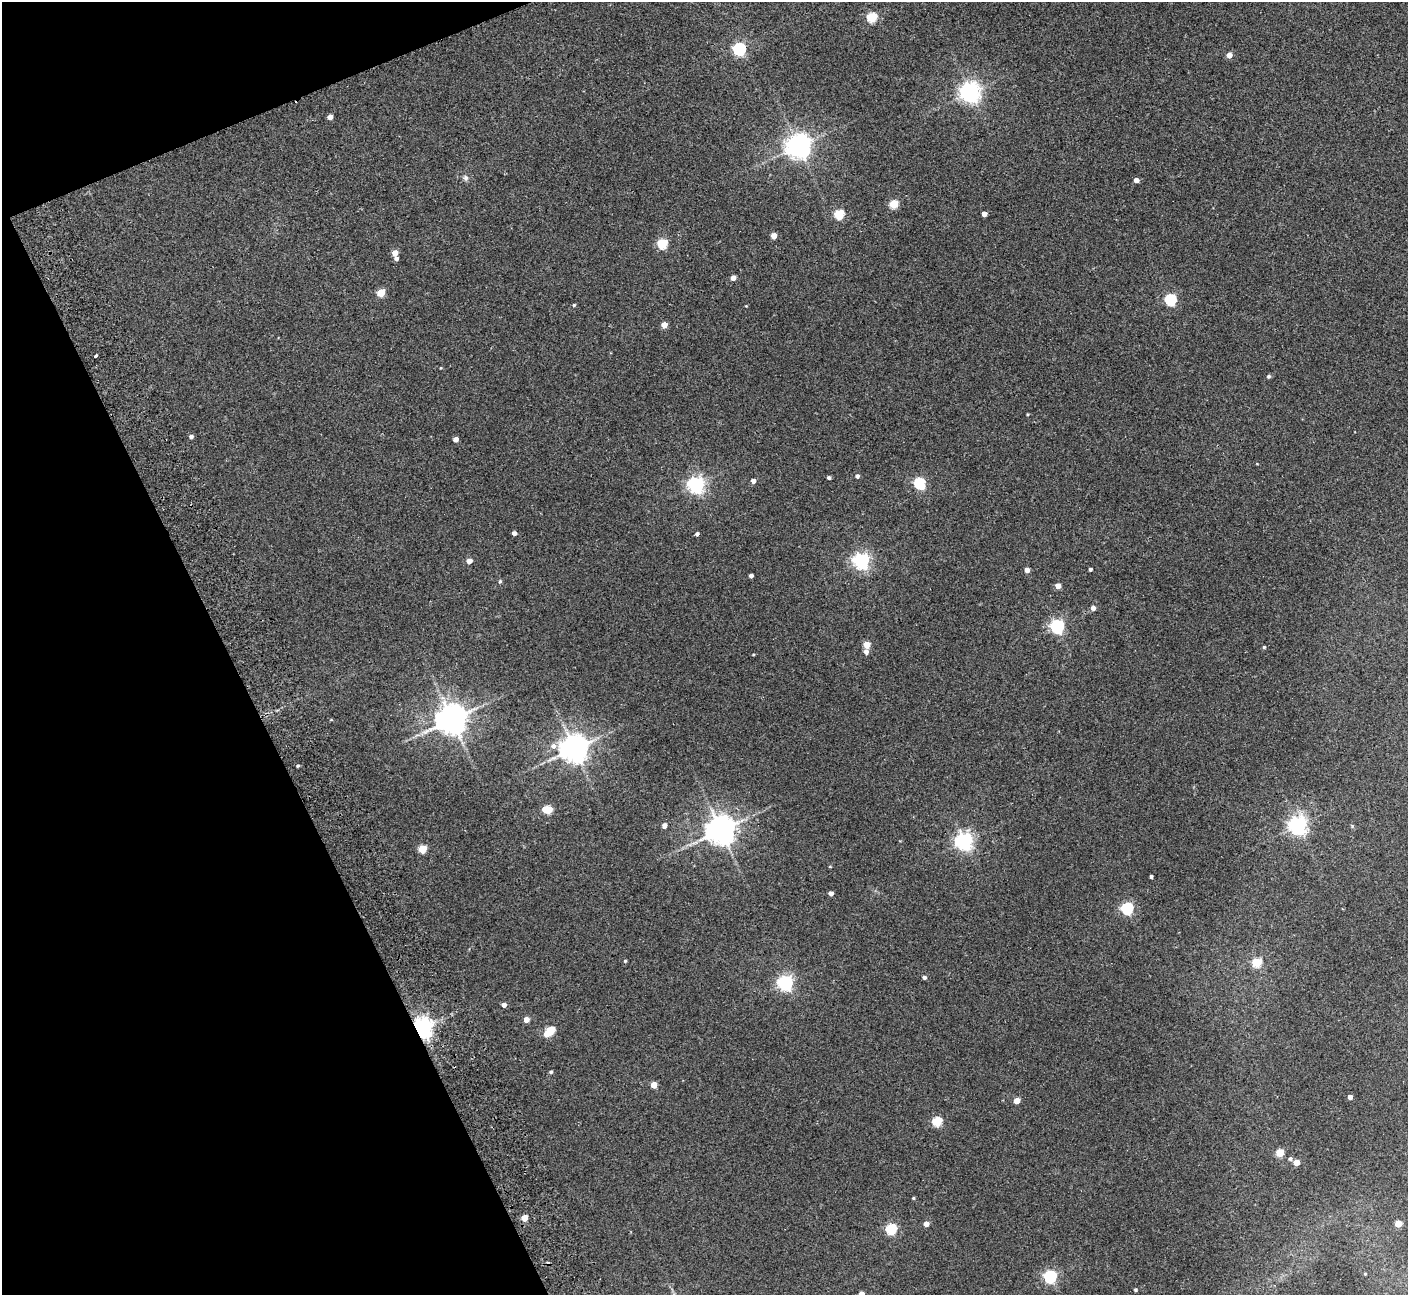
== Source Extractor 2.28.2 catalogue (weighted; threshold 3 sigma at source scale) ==
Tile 5 of 4 x 4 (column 1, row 2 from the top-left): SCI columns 55-1460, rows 2773-4065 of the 5736 x 5674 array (HDU 1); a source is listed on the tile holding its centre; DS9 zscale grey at full resolution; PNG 1410 x 1297 px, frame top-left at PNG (2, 2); no overlay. Shown black and unused: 20% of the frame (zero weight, under 2 of 3 exposures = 3% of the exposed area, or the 3 px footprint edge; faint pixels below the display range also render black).
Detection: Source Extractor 2.28.2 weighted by HDU 2 'WHT'; one run over the whole footprint, this tile lists its part. Background 0.119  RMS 0.01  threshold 0.0465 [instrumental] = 3 sigma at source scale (4.5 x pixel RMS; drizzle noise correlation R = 1.50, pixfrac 1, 0.05/0.05 arcsec/px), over >= 5 px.
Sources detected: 85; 1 cosmic-ray / hot-pixel residue — not listed; the other 84 listed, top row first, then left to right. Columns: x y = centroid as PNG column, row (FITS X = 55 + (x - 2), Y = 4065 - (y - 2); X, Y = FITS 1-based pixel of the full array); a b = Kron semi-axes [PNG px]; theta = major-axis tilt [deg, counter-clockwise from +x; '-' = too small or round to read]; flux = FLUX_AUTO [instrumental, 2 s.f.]
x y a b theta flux
872 17 5 5 - 68
739 49 5 5 - 170
1229 55 4 4 - 9.6
970 92 7 7 - 630
330 117 4 4 - 7.6
798 146 7 7 - 1000
466 178 8 6 -65 2.7
1136 180 4 4 - 5.6
894 204 5 5 - 42
839 214 5 5 - 57
984 214 4 4 - 7.8
774 236 4 4 - 12
662 244 5 5 - 68
395 253 4 4 - 10
396 258 4 4 - 3.1
733 278 4 4 - 7.6
381 293 5 5 - 29
1171 299 5 5 - 110
574 305 4 4 - 1.1
746 306 3 3 - 0.66
664 325 4 4 - 13
96 356 3 2 - 1.7
1269 376 5 4 - 1.9
1028 414 3 3 - 1
191 436 5 4 - 2.8
456 439 4 4 - 6.9
857 476 4 4 - 3
829 478 4 3 - 2.2
753 481 4 4 - 6.1
919 483 6 5 - 96
696 485 6 6 - 360
514 533 4 4 - 4.6
697 534 4 3 - 2.4
469 561 4 4 - 9.7
861 561 6 6 - 320
1090 569 3 3 - 2.4
1027 570 4 4 - 7.4
751 576 4 3 - 3.2
500 581 5 4 - 1.7
1058 586 4 4 - 9.2
1093 608 4 4 - 4.7
1057 626 6 6 - 210
867 645 4 4 - 20
1264 647 4 4 - 1.2
866 652 5 4 - 5.2
753 654 4 3 - 0.88
451 719 9 8 - 1700
553 746 7 6 - 4.5
574 748 8 8 - 1400
298 766 4 3 - 1.4
547 810 7 5 -9 35
664 825 4 4 - 6.2
1298 825 6 6 - 480
720 830 8 8 - 1500
964 841 6 6 - 400
422 849 5 5 - 31
1151 876 3 3 - 1.9
831 893 4 4 - 5.4
1127 908 5 5 - 120
625 961 4 4 - 1.2
1257 962 5 5 - 45
924 977 4 4 - 2.8
786 983 6 6 - 280
504 1005 4 4 - 5.6
526 1020 4 4 - 8.4
422 1028 6 6 - 670
550 1031 8 5 41 49
551 1072 4 4 - 1.5
654 1085 4 4 - 16
1350 1097 4 4 - 5.8
1017 1101 4 4 - 13
937 1121 5 5 - 62
1280 1153 5 4 - 32
1290 1159 5 4 - 2.3
1296 1162 4 4 - 17
913 1198 3 3 - 1.1
524 1218 4 4 - 18
926 1224 4 4 - 9.1
1398 1224 5 4 - 17
891 1229 5 5 - 86
1365 1274 3 3 - 1.1
1050 1276 5 5 - 170
1135 1290 4 4 - 1.4
861 1294 4 4 - 6.6
Overlapping masked pixels (flux is a lower limit): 1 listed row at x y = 422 1028
Isophote crosses this tile's border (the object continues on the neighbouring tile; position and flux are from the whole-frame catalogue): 1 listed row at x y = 861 1294